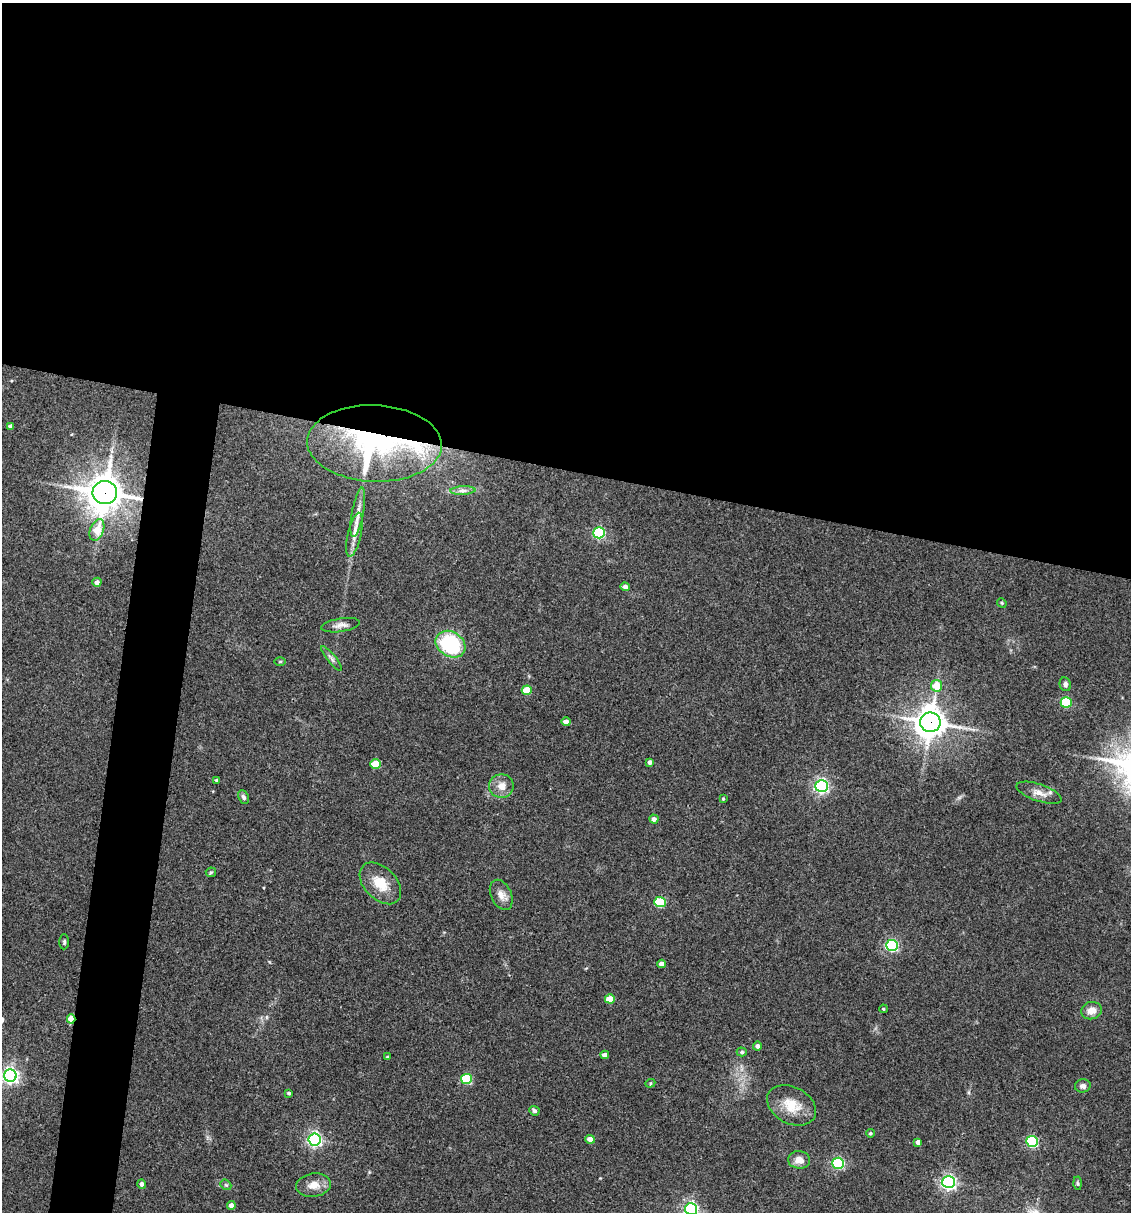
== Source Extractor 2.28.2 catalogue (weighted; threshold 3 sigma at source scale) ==
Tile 3 of 4 x 4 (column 3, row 1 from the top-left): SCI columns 2492-3620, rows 3633-4842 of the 4864 x 4846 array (HDU 1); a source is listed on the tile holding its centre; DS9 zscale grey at full resolution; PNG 1133 x 1214 px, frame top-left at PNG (2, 3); each listed source drawn as its Kron ellipse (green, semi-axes under 4 px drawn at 4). Shown black and unused: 42% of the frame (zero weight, under 3 of 4 exposures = <1% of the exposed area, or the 3 px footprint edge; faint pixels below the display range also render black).
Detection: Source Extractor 2.28.2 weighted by HDU 2 'WHT'; one run over the whole footprint, this tile lists its part. Background 0.127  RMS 0.0075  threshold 0.0338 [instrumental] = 3 sigma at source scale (4.5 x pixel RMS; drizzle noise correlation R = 1.50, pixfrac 1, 0.05/0.05 arcsec/px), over >= 5 px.
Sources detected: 66; all 66 listed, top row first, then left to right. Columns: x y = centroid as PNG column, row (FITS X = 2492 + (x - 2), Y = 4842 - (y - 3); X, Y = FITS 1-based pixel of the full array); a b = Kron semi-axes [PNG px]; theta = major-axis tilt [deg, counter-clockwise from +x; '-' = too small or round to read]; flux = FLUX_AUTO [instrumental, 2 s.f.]
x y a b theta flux
11 426 4 3 - 2.8
374 443 67 38 -2 180
463 491 12 4 3 2.7
105 493 12 11 - 1600
358 512 25 6 79 6.9
97 530 11 6 70 15
599 533 6 5 - 91
354 535 22 6 77 7.3
97 582 4 4 - 3.1
625 587 4 4 - 4
1002 603 5 4 - 0.87
341 625 19 6 9 4.3
450 644 16 12 -32 62
331 658 15 4 -52 2.4
280 662 6 4 1 0.85
1065 684 7 5 -77 2.3
937 686 6 5 - 18
527 690 5 4 - 20
1066 702 5 5 - 47
566 722 4 4 - 3.9
930 722 10 10 - 1200
650 762 4 4 - 2.8
375 764 5 4 - 21
217 780 3 3 - 1.3
501 786 12 11 - 7.3
822 786 6 6 - 190
1039 793 24 8 -19 7
243 797 7 5 -65 1.9
723 799 4 3 - 0.73
654 819 5 4 - 2.9
211 872 5 4 - 1.1
380 883 24 16 -45 17
501 895 16 10 -65 6.2
660 902 5 5 - 46
64 942 8 5 89 1.5
892 945 6 5 - 110
662 964 4 4 - 4.3
610 999 5 4 - 13
883 1009 4 3 - 0.9
1091 1011 10 8 14 6.9
71 1019 5 4 - 18
757 1046 4 4 - 2.3
742 1052 5 4 - 1.2
605 1055 4 4 - 4.8
388 1057 3 3 - 1.2
10 1076 6 6 - 270
466 1079 5 5 - 47
650 1083 5 4 - 0.9
1083 1086 8 6 9 2.9
289 1093 3 3 - 1.2
791 1105 26 18 -28 18
534 1111 5 4 - 1.7
870 1133 4 3 - 1.1
315 1139 6 6 - 190
590 1139 5 4 - 5.3
1032 1141 6 5 - 86
918 1142 4 4 - 3.7
799 1160 11 8 -5 6.6
838 1163 6 5 - 100
949 1182 6 6 - 220
1078 1183 6 4 -88 1.2
142 1184 5 4 - 2.7
226 1185 6 4 -41 1.2
313 1185 17 11 8 8.7
231 1205 4 4 - 4
691 1209 6 6 - 180
Overlapping masked pixels (flux is a lower limit): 5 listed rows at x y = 374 443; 105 493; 450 644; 930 722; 71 1019
Isophote crosses this tile's border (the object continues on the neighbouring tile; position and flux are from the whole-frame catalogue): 1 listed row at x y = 691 1209